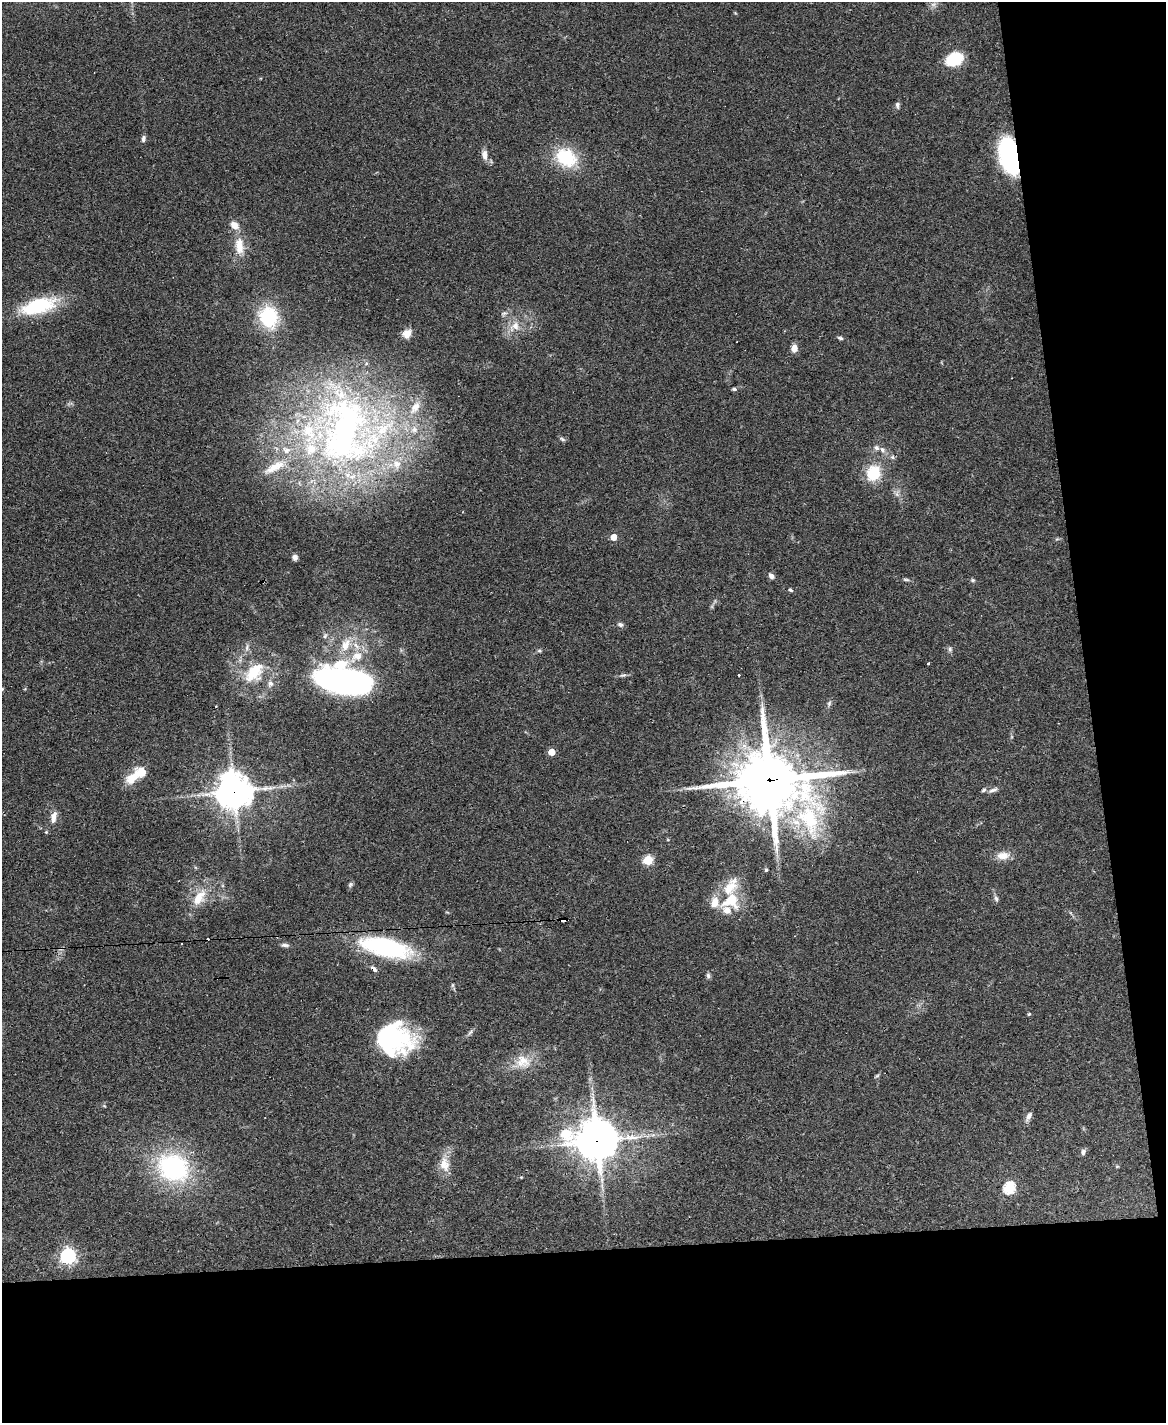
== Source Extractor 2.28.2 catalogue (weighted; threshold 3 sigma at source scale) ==
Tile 12 of 4 x 3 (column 4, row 3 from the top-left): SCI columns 3491-4654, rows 240-1660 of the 4656 x 4633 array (HDU 1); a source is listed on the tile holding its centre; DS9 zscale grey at full resolution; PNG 1168 x 1425 px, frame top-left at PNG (2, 2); no overlay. Shown black and unused: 19% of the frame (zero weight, under 3 of 4 exposures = <1% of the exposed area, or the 3 px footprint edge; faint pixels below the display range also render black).
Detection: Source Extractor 2.28.2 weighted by HDU 2 'WHT'; one run over the whole footprint, this tile lists its part. Background 0.0738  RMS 0.005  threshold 0.0223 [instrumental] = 3 sigma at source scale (4.5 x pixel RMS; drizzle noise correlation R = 1.50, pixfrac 1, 0.05/0.05 arcsec/px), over >= 5 px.
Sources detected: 94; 2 inside a brighter object's white glare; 4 cosmic-ray / hot-pixel residue — not listed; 17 inside a brighter listed object's ellipse — not listed separately; the other 71 listed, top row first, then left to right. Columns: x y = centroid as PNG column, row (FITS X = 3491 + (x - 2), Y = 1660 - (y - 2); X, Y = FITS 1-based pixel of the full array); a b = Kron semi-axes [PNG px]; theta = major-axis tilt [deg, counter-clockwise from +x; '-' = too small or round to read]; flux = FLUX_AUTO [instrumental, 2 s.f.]
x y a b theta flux
933 4 7 5 0 1.4
954 59 12 9 21 30
897 105 8 5 -83 1.3
143 139 8 5 83 1.4
485 155 14 8 -81 3.2
1010 156 25 12 -78 110
566 157 26 21 -34 24
239 246 25 12 -86 9.1
38 306 43 17 15 31
268 317 20 17 -72 32
515 326 19 11 43 6.7
407 334 12 10 57 4.1
840 338 7 4 -16 1
794 348 8 6 81 4.1
734 389 6 4 -1 0.83
346 431 108 72 -89 240
562 439 8 4 -36 0.89
882 450 8 5 -63 1.6
275 467 35 11 28 11
873 473 20 17 68 15
613 537 5 4 - 7.3
295 557 6 5 - 1.8
771 576 7 6 - 1.7
906 579 10 4 -11 0.92
973 580 6 5 - 0.74
790 590 6 4 -38 0.72
620 625 7 6 - 1.4
345 645 19 11 70 7.9
950 649 7 5 -90 1.1
539 651 6 5 - 0.81
357 656 20 13 33 9.9
929 663 3 3 - 0.96
254 672 30 18 47 18
623 675 12 2 0 1
344 681 51 20 -9 170
270 684 8 8 - 1.9
2 689 5 4 - 0.57
829 703 8 5 65 1.2
216 706 3 2 - 0.6
551 752 5 4 - 9.1
132 778 22 13 47 8.2
770 780 25 21 -4 3100
993 790 13 5 21 1.7
234 791 12 12 - 820
53 817 15 7 79 3.9
809 820 53 28 -69 42
46 832 4 4 - 0.46
1003 856 17 10 5 5.1
648 860 5 5 - 28
766 870 5 4 - 0.63
350 884 8 5 50 0.92
199 898 28 13 57 11
996 898 8 5 -71 1.2
730 901 22 19 18 17
563 920 6 4 2 110
285 945 11 5 -3 1.4
385 947 42 15 -14 73
374 969 10 5 -43 1.6
708 976 7 5 -87 1.1
1029 1014 4 4 - 0.58
393 1038 35 32 -43 58
523 1061 22 18 -8 10
877 1076 6 4 20 0.65
1029 1116 11 6 61 2.1
566 1133 93 65 -16 110
597 1140 13 11 6 990
1083 1152 7 6 - 1.5
444 1164 21 13 -77 7
173 1168 46 37 -27 58
1009 1188 6 5 - 50
68 1256 6 6 - 150
Overlapping masked pixels (flux is a lower limit): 8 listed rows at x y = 1010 156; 344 681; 770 780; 234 791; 563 920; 374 969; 566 1133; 597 1140
Isophote crosses this tile's border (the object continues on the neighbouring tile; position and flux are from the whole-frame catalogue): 1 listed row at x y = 2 689